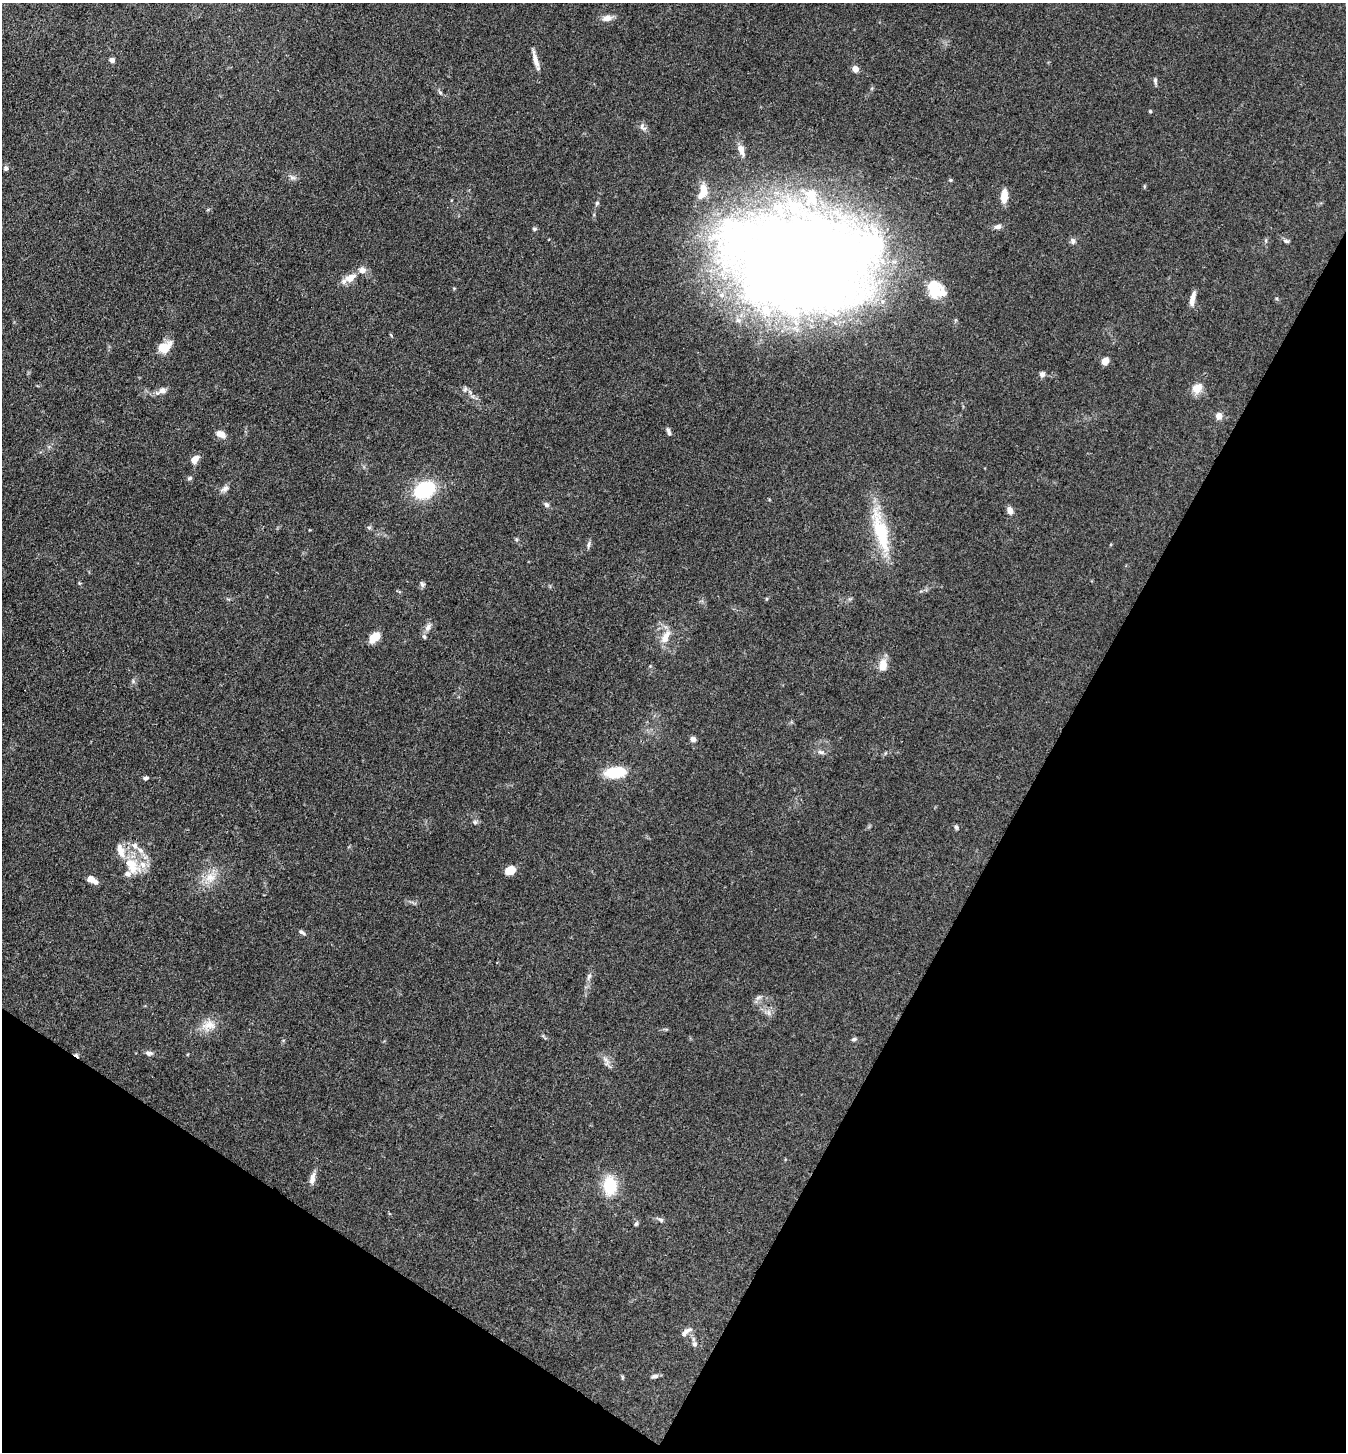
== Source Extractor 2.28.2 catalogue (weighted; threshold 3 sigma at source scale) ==
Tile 15 of 4 x 4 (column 3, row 4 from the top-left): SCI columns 2975-4318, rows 3-1452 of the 5809 x 5802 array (HDU 1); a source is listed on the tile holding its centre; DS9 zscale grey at full resolution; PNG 1348 x 1454 px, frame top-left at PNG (2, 3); no overlay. Shown black and unused: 29% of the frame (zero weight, under 3 of 4 exposures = <1% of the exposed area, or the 3 px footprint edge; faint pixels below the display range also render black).
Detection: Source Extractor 2.28.2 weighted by HDU 2 'WHT'; one run over the whole footprint, this tile lists its part. Background 0.0789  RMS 0.0063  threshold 0.0282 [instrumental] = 3 sigma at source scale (4.5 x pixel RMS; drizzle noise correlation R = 1.50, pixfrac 1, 0.05/0.05 arcsec/px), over >= 5 px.
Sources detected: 91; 3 inside a brighter object's white glare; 1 cosmic-ray / hot-pixel residue — not listed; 11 inside a brighter listed object's ellipse — not listed separately; the other 76 listed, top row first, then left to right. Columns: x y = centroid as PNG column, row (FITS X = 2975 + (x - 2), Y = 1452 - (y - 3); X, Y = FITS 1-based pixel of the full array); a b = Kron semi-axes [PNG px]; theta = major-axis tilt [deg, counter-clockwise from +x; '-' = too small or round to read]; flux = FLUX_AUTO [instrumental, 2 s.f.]
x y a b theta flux
607 18 12 7 9 4.2
535 59 22 5 -75 4.6
112 60 4 4 - 4.6
855 69 5 5 - 6
1155 81 9 4 -82 1.4
440 92 6 4 -20 0.94
1150 111 4 4 - 0.77
642 127 12 8 -45 2.6
741 150 17 7 -72 4.4
6 168 6 5 - 1.5
292 177 10 5 -13 1.9
950 180 5 4 - 0.78
1144 186 5 3 - 0.7
704 189 15 10 -72 6.6
1004 196 15 7 86 7.7
597 203 5 5 - 0.97
998 226 9 6 10 2.4
534 229 5 5 - 1.1
1073 241 8 6 -81 1.9
1286 241 9 5 -16 1.4
801 264 140 88 -8 1200
362 270 7 7 - 4.7
350 278 13 8 28 7
1192 298 18 5 78 4.5
164 348 13 9 35 13
1105 361 8 6 50 4.6
1042 374 6 6 - 2.3
1197 388 15 11 46 6.7
465 389 8 5 63 1.5
161 391 16 7 23 3.9
1219 416 5 5 - 7
668 431 10 4 -74 1.8
220 434 10 6 -20 6.1
195 459 9 6 46 5.5
190 478 7 5 31 1.2
225 489 11 7 22 2.7
425 490 15 11 29 56
546 505 7 6 - 2
1010 511 9 7 -64 3.4
369 527 6 4 0 0.97
881 531 59 16 -74 35
589 544 10 5 73 1.6
79 583 6 3 -71 0.72
422 584 8 6 -48 1.6
428 627 11 7 65 3.1
374 637 10 7 42 12
665 637 20 10 62 7.6
883 665 15 9 83 7.6
133 681 5 5 - 1.1
693 739 6 6 - 2.5
820 752 8 5 -17 1.9
615 772 16 9 7 27
146 778 6 5 - 1.4
475 822 7 5 45 1.3
956 827 6 5 - 1.1
140 850 14 6 -34 4.2
130 863 30 12 -32 14
510 870 10 8 23 7.6
210 877 16 14 14 10
92 880 12 6 -32 5.4
302 932 9 5 -40 1.5
589 976 10 6 72 1.9
758 997 10 5 37 2
769 1013 9 4 -72 1.7
209 1025 20 14 7 8.7
854 1039 7 4 15 1.2
149 1053 10 7 -10 1.9
605 1059 9 6 -36 2.8
312 1178 17 6 75 3.8
610 1186 21 15 -89 21
661 1220 7 6 - 1.5
636 1224 7 5 62 1.1
686 1332 17 6 39 3.1
694 1344 7 7 - 1.6
655 1376 8 5 14 2
622 1377 6 4 -90 0.77